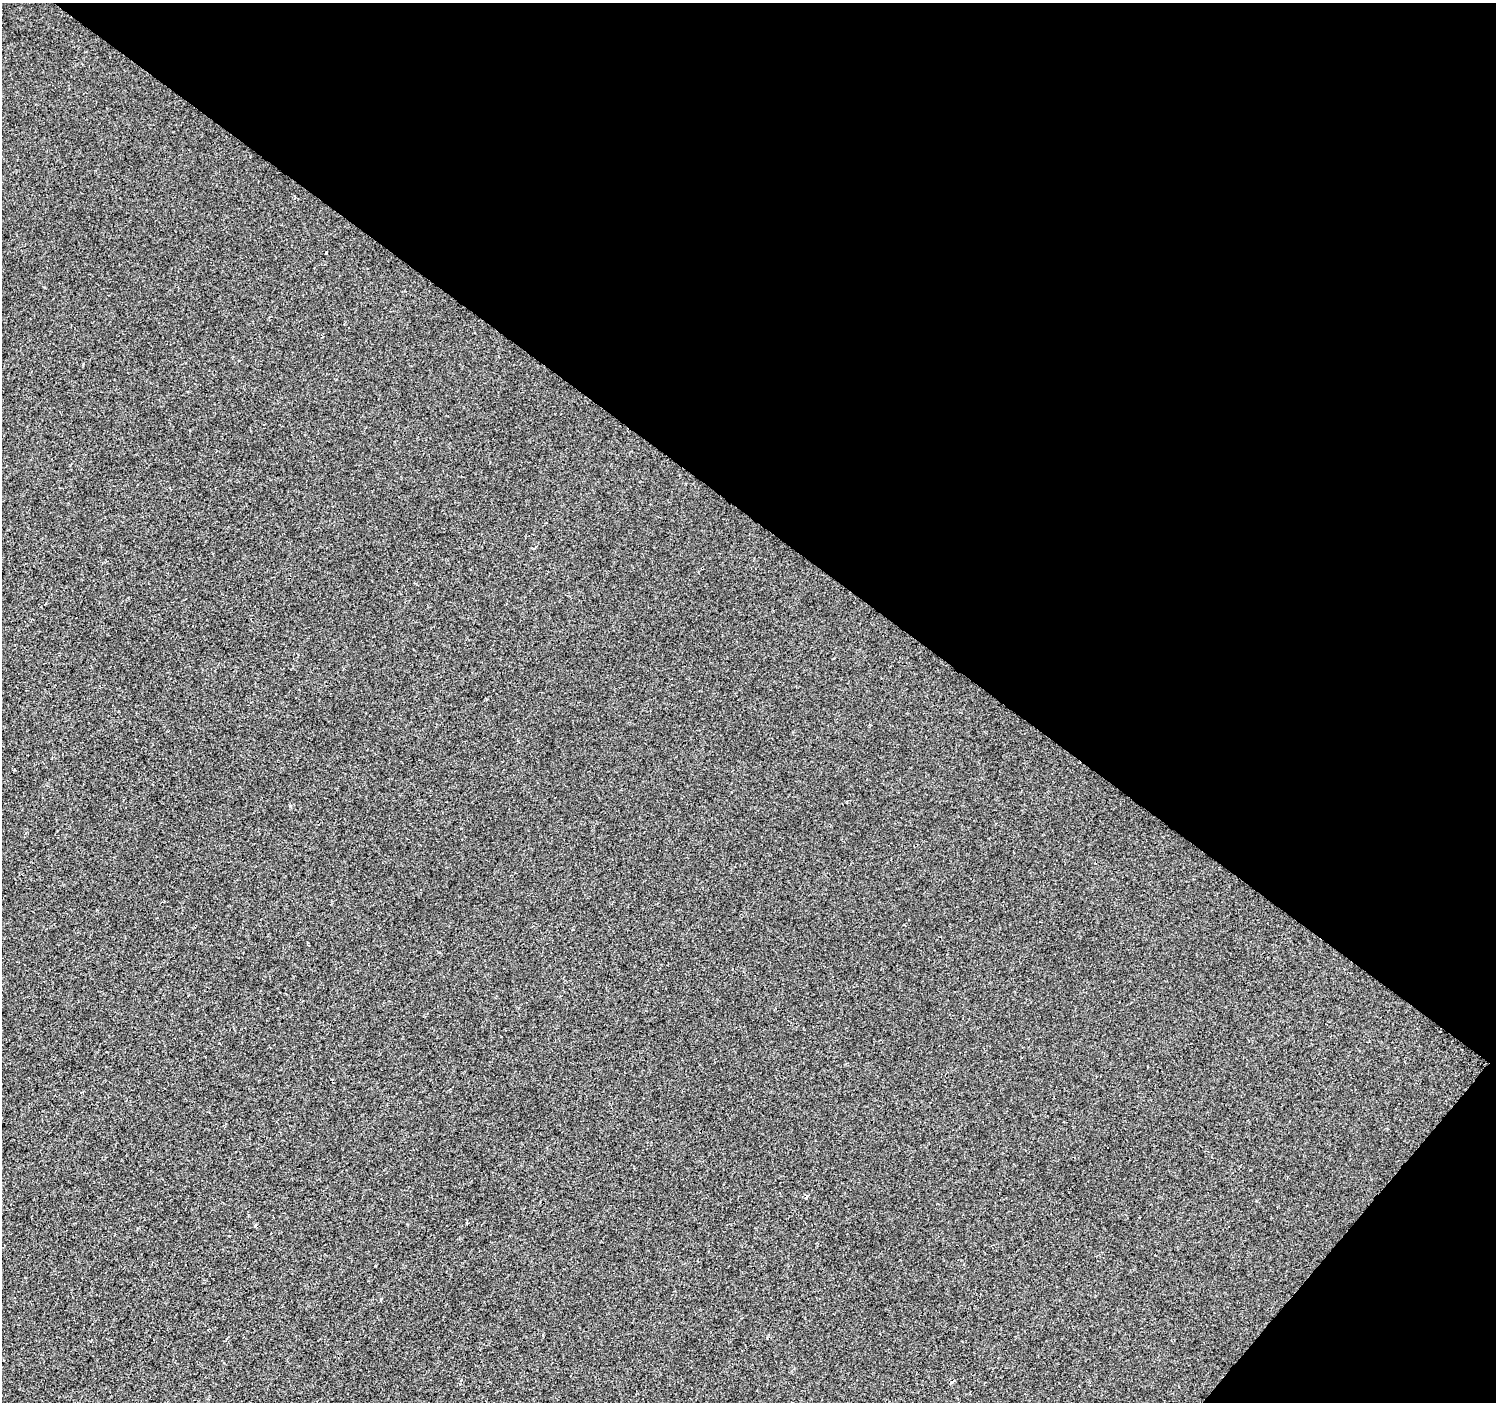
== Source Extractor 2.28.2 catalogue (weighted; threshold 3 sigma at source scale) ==
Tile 8 of 4 x 4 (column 4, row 2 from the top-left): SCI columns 4489-5982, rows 3042-4441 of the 5982 x 6017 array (HDU 1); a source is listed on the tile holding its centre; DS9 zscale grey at full resolution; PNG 1498 x 1404 px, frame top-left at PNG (2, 3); no overlay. Shown black and unused: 39% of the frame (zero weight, under 2 of 3 exposures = <1% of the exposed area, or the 3 px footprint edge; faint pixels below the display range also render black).
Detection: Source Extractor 2.28.2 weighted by HDU 2 'WHT'; one run over the whole footprint, this tile lists its part. Background -7.52e-04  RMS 0.0042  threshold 0.0187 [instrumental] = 3 sigma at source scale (4.5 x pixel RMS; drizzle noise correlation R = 1.50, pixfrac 1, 0.0396/0.0396 arcsec/px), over >= 5 px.
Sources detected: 3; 1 cosmic-ray / hot-pixel residue — not listed; the other 2 listed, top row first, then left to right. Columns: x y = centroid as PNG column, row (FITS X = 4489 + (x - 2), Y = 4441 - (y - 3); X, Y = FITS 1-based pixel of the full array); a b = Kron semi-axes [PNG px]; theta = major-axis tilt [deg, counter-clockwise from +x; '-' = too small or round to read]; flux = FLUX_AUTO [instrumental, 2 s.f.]
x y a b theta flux
326 253 3 2 - 0.56
952 1381 6 3 41 0.78